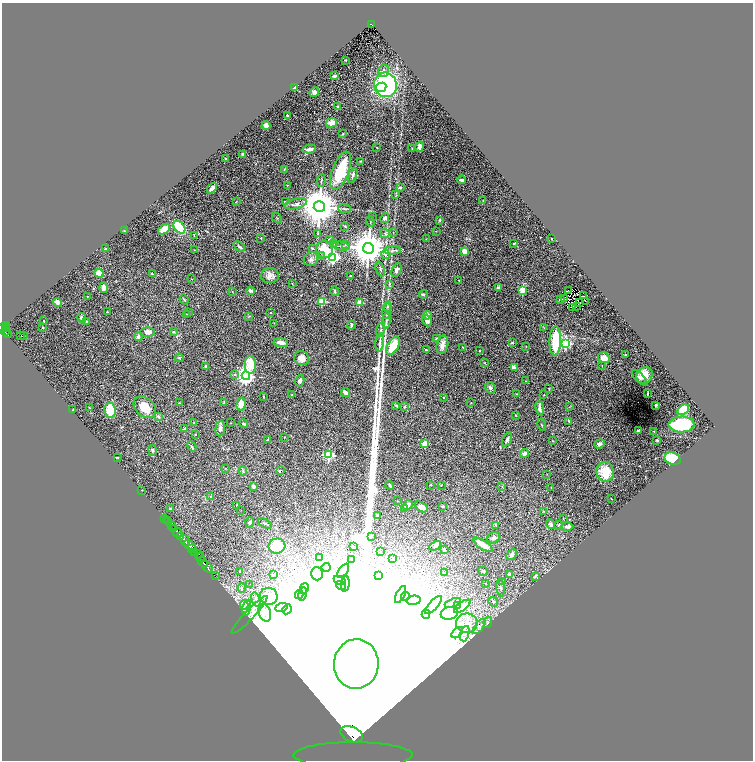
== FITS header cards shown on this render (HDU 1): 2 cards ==
NAXIS1  =                 1502
NAXIS2  =                 1516

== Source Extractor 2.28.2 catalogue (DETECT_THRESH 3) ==
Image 1502 x 1516 px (HDU 1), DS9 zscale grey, zoomed out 1/2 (1 PNG px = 2 x 2 image px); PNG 755 x 762 px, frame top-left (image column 2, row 1515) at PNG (2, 3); each listed source drawn as its Kron ellipse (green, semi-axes under 4 px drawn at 4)
Background 0.97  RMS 0.034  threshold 0.102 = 3 sigma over >= 5 px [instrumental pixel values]
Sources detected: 352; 43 cannot appear on this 1/2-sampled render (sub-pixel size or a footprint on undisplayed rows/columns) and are neither listed nor drawn; the other 309 listed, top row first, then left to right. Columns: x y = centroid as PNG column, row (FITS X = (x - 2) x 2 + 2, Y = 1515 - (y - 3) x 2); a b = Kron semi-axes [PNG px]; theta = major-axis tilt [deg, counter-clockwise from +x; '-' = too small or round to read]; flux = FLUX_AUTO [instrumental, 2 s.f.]
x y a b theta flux
371 24 3 2 - 8.1e+01
345 60 2 2 - 3.2e+00
383 71 6 5 - 2.3e+01
334 76 3 3 - 1.4e+01
386 85 12 11 - 8.6e+02
295 87 4 2 - 1.3e+01
381 87 5 4 - 9.2e+01
314 92 5 4 - 2.1e+01
338 107 2 2 - 1.6e+01
287 115 2 2 - 7.3e+00
332 123 5 4 - 6.6e+01
266 126 4 4 - 2.6e+01
343 134 3 3 - 5.2e+00
420 147 5 4 - 2.6e+01
377 148 3 2 - 3.0e+00
412 148 3 2 - 3.9e+00
309 149 7 3 10 3.3e+01
242 154 3 2 - 9.0e+00
225 159 2 2 - 8.9e+00
360 161 3 2 - 4.1e+00
284 169 3 2 - 3.8e+00
341 171 20 8 69 2.9e+02
353 175 7 3 69 1.6e+01
321 180 6 2 84 7.2e+00
462 180 4 2 - 2.2e+01
287 185 4 2 - 4.3e+00
400 187 4 3 - 1.2e+01
212 188 6 3 49 2.3e+01
396 195 3 2 - 3.9e+00
483 201 3 2 - 3.7e+00
236 202 3 2 - 2.5e+00
285 202 4 3 - 5.7e+00
296 204 12 5 14 2.5e+01
319 207 5 5 - 2.6e+04
345 209 6 2 -8 8.0e+00
372 217 2 2 - 5.5e+00
277 218 5 1 - 3.4e+00
385 218 5 3 - 1.7e+01
440 220 3 3 - 6.4e+00
370 222 5 2 - 4.6e+00
345 226 2 2 - 7.4e+00
179 227 7 5 -49 2.7e+02
164 229 7 4 35 1.0e+02
124 231 3 3 - 3.7e+00
436 231 2 2 - 2.2e+00
393 232 3 2 - 2.8e+00
318 233 4 2 - 3.6e+00
385 233 5 3 - 1.1e+01
194 235 4 2 - 4.4e+00
261 238 3 2 - 3.0e+00
426 239 3 2 - 2.4e+00
551 239 2 1 - 3.0e+00
330 240 3 3 - 9.4e+00
334 243 3 3 - 5.1e+00
514 244 3 3 - 7.7e+00
345 245 4 3 - 8.0e+00
341 246 8 2 -9 8.1e+00
239 247 6 3 -37 1.2e+01
312 248 4 2 - 3.9e+00
368 248 5 5 - 2.1e+04
105 249 3 2 - 4.5e+00
194 250 3 2 - 2.7e+00
324 250 8 8 - 1.6e+02
393 250 8 3 3 1.4e+01
464 252 4 3 - 6.4e+01
385 254 4 3 - 1.4e+01
321 256 3 3 - 4.7e+00
333 257 4 3 - 1.3e+03
311 259 7 6 - 2.0e+01
380 269 8 2 -70 1.0e+01
396 270 7 4 63 2.2e+01
99 273 4 4 - 7.7e+01
152 274 3 2 - 3.6e+00
270 276 9 7 6 3.6e+01
350 276 3 2 - 3.2e+00
192 279 2 2 - 2.2e+00
459 280 2 2 - 3.0e+00
292 284 2 2 - 2.8e+00
389 284 3 3 - 6.2e+00
104 288 5 4 - 3.1e+01
498 288 3 3 - 1.7e+01
523 290 3 3 - 2.3e+02
568 290 2 1 - 4.6e+00
232 291 2 2 - 1.8e+00
250 291 4 3 - 2.0e+01
335 291 5 2 - 7.6e+00
423 294 4 4 - 1.2e+01
583 295 2 1 - 1.8e+00
87 296 2 1 - 3.9e+00
184 299 5 2 - 4.9e+00
560 299 4 3 - 9.6e+00
565 299 2 1 - 3.3e+00
322 301 3 3 - 3.8e+02
585 301 2 1 - 8.0e+00
57 302 4 3 - 4.4e+01
359 302 2 2 - 1.2e+02
580 303 2 1 - 1.8e+00
577 306 2 1 - 1.2e+00
387 307 5 4 - 9.9e+00
573 307 2 1 - 1.5e+00
387 311 8 2 81 1.1e+01
107 312 3 2 - 3.3e+00
188 312 3 2 - 4.8e+00
270 313 2 2 - 1.0e+01
186 314 3 2 - 3.3e+00
427 315 4 4 - 2.4e+01
249 316 3 2 - 3.7e+00
82 318 5 4 - 1.8e+01
427 320 6 4 -67 2.5e+01
44 321 2 2 - 3.7e+00
86 321 3 3 - 5.2e+00
386 321 8 3 84 1.4e+01
274 323 3 1 - 1.9e+00
351 325 4 2 - 1.1e+01
7 326 4 3 - 3.7e+02
3 327 6 3 39 5.3e+02
5 327 3 1 - 2.7e+02
43 327 2 2 - 4.9e+00
544 328 4 2 - 4.0e+00
381 329 7 3 76 1.2e+01
5 331 5 2 - 2.8e+02
148 332 7 4 1 3.4e+01
173 332 3 3 - 4.7e+00
7 334 4 2 - 2.0e+02
20 336 2 1 - 1.2e+00
23 336 2 1 - 3.0e+00
138 337 4 3 - 1.8e+01
437 338 3 2 - 9.4e+00
555 341 14 6 88 2.7e+02
380 342 9 3 84 1.7e+01
281 343 7 3 -8 4.9e+01
512 343 3 2 - 6.2e+00
565 343 3 3 - 8.9e+02
442 345 9 5 78 3.7e+01
393 346 10 5 61 1.6e+02
526 346 2 2 - 3.5e+00
463 347 4 2 - 5.1e+00
426 350 4 2 - 5.8e+00
480 351 2 2 - 3.9e+00
626 354 3 2 - 4.1e+00
179 358 4 3 - 6.9e+00
301 358 8 7 - 5.0e+01
604 358 6 5 - 5.4e+01
484 363 4 2 - 3.8e+00
250 365 9 5 -88 1.3e+02
602 365 3 2 - 3.1e+00
206 367 3 3 - 7.8e+00
514 367 2 2 - 1.0e+02
234 374 3 3 - 1.2e+01
645 375 9 7 46 7.7e+01
246 376 4 4 - 3.4e+03
640 378 10 3 -45 1.5e+01
300 381 5 4 - 1.9e+01
525 381 2 1 - 1.8e+00
490 388 6 5 - 1.7e+01
549 388 3 2 - 4.8e+00
345 393 5 3 - 4.1e+01
517 394 3 2 - 3.5e+00
647 394 3 2 - 4.3e+00
292 395 2 2 - 3.2e+00
544 395 2 2 - 2.6e+00
264 397 3 2 - 6.2e+00
444 397 3 2 - 3.4e+00
224 402 4 2 - 6.4e+00
179 403 2 2 - 2.6e+00
471 403 2 2 - 2.8e+00
241 404 6 4 75 7.6e+01
396 405 4 3 - 9.1e+00
656 405 3 2 - 8.9e+00
405 406 3 3 - 6.9e+00
145 407 12 9 -43 1.1e+02
569 407 3 2 - 2.8e+00
89 408 4 1 - 2.3e+00
540 408 7 3 -81 2.8e+01
73 410 3 2 - 2.8e+00
110 410 7 5 -82 1.8e+02
683 410 6 4 33 1.7e+02
516 415 3 2 - 5.8e+00
158 417 4 3 - 1.0e+01
569 421 4 2 - 6.2e+00
194 422 3 2 - 3.0e+00
231 423 2 2 - 3.2e+00
244 424 4 2 - 6.1e+00
682 424 13 8 0 3.6e+02
542 425 6 2 -74 5.5e+00
220 428 8 5 85 2.3e+01
184 429 2 2 - 2.4e+01
639 430 3 2 - 1.4e+01
654 431 2 2 - 2.7e+00
195 435 2 2 - 2.7e+00
284 437 3 2 - 2.5e+00
507 439 7 3 65 1.4e+01
268 440 4 2 - 1.0e+01
657 440 3 3 - 8.8e+00
553 441 3 2 - 2.9e+00
425 444 3 2 - 1.8e+02
599 444 5 3 - 1.7e+01
192 447 6 2 -62 9.8e+00
152 450 5 4 - 9.6e+00
524 453 4 4 - 1.8e+01
329 455 3 3 - 5.9e+02
117 457 3 1 - 3.3e+00
673 459 8 6 -19 2.0e+02
226 468 3 2 - 2.3e+00
243 471 4 4 - 8.4e+00
280 471 3 2 - 8.1e+00
605 472 10 8 -88 1.4e+02
547 474 2 1 - 1.7e+00
430 485 2 2 - 2.6e+00
441 485 2 1 - 3.7e+00
253 486 3 3 - 2.6e+01
390 486 4 3 - 1.1e+01
502 486 2 2 - 2.5e+00
551 488 2 1 - 1.7e+00
141 490 2 2 - 6.0e+00
211 497 4 3 - 9.7e+00
612 499 2 1 - 1.9e+00
397 501 3 2 - 2.0e+00
236 505 2 2 - 3.7e+00
408 505 5 3 - 2.3e+01
443 506 3 2 - 6.0e+00
421 507 7 4 -31 3.1e+01
405 508 4 3 - 1.3e+01
170 509 3 2 - 2.8e+00
241 510 2 1 - 1.6e+00
544 511 4 3 - 6.1e+00
377 516 3 3 - 1.3e+01
165 518 2 1 - 2.9e+01
563 518 2 2 - 3.8e+00
167 520 2 1 - 1.7e+01
168 522 2 1 - 5.0e+01
250 522 5 3 - 1.6e+01
265 523 7 3 -24 9.4e+00
550 524 5 3 - 1.6e+01
171 525 2 2 - 1.4e+02
496 525 4 3 - 5.1e+00
559 525 4 2 - 4.2e+00
567 527 6 4 1 1.9e+01
174 528 2 2 - 2.5e+02
178 533 5 2 - 1.5e+03
181 536 2 2 - 5.0e+02
372 536 2 2 - 3.6e+00
494 538 7 5 27 1.7e+01
185 541 6 3 -58 2.9e+03
190 545 6 3 -35 1.5e+03
483 545 11 3 -33 6.7e+01
277 546 8 7 - 2.0e+02
435 546 6 3 29 9.4e+00
353 547 3 2 - 3.2e+00
191 549 2 1 - 4.2e+02
444 549 4 3 - 1.1e+01
381 552 2 1 - 3.5e+00
195 553 4 3 - 5.2e+02
198 555 4 2 - 5.0e+02
512 555 6 4 47 3.4e+01
200 557 4 2 - 4.1e+02
319 557 3 2 - 2.1e+00
393 559 3 3 - 5.8e+00
352 560 3 2 - 3.0e+00
203 562 6 2 -48 1.5e+03
207 567 7 3 -48 1.7e+03
326 568 4 2 - 4.7e+00
343 571 8 3 54 1.2e+01
483 571 5 3 - 6.0e+00
240 572 2 1 - 5.4e+00
445 573 2 2 - 2.5e+00
317 574 6 5 - 4.1e+02
509 574 4 3 - 1.4e+01
273 575 3 2 - 2.5e+00
379 575 3 3 - 6.3e+00
216 576 3 1 - 3.3e+01
535 576 4 3 - 6.7e+00
340 580 6 4 -28 1.4e+01
502 581 2 2 - 2.6e+00
486 583 2 1 - 2.0e+00
250 584 2 2 - 1.8e+00
345 584 8 4 85 1.8e+01
341 585 5 3 - 9.0e+00
242 588 4 3 - 8.7e+00
304 588 5 3 - 1.1e+01
501 588 9 3 -84 1.1e+01
299 594 4 3 - 1.1e+01
302 594 7 3 79 1.7e+01
400 595 9 4 63 1.8e+01
269 596 9 8 - 4.2e+01
405 597 5 3 - 8.9e+00
256 599 7 3 -73 1.5e+01
414 600 7 4 6 2.4e+01
493 602 5 5 - 1.3e+01
453 603 8 2 20 8.5e+00
244 605 4 4 - 1.8e+01
433 605 11 4 47 3.0e+01
458 606 2 2 - 2.1e+01
462 606 10 4 34 5.2e+01
247 608 8 4 79 2.7e+01
281 608 6 4 19 1.8e+01
287 609 5 3 - 1.3e+01
265 613 9 6 -72 4.2e+01
449 613 8 6 14 6.6e+01
426 614 4 4 - 1.3e+01
249 615 25 4 47 5.4e+01
488 622 6 4 81 1.2e+01
467 623 10 9 - 7.8e+01
479 626 9 3 51 2.5e+01
457 633 7 4 44 2.3e+01
465 634 8 4 73 2.9e+01
356 664 25 22 86 3.6e+06
352 734 12 7 -23 4.4e+04
353 755 59 12 0 1.4e+03
At the frame edge (FLAGS 8, measured only in part): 2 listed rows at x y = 3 327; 353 755
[43 sub-pixel or undisplayed-footprint detections neither listed nor drawn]